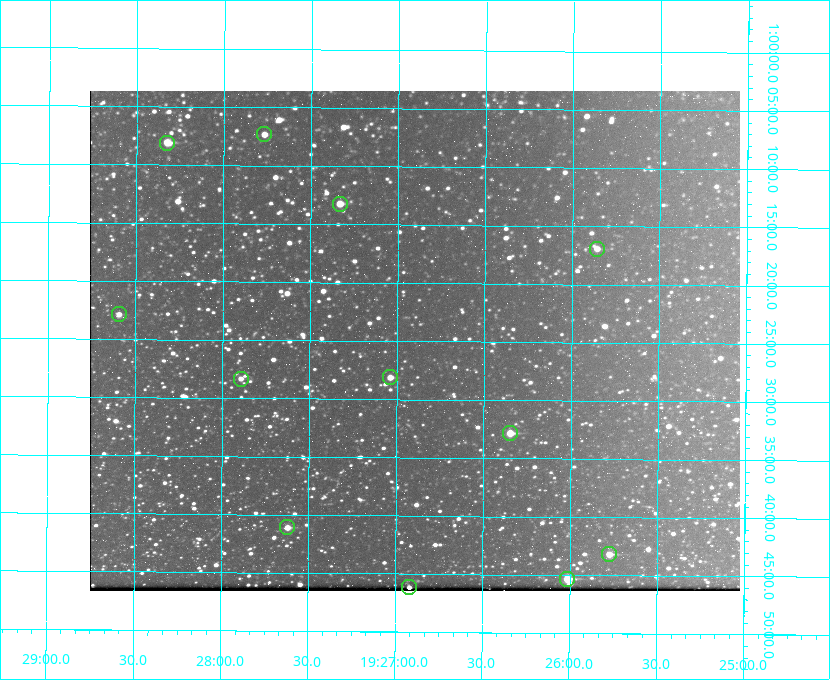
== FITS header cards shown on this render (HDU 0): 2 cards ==
NAXIS1  =                  650 / Width of table row in bytes
NAXIS2  =                  500 / Number of rows in table

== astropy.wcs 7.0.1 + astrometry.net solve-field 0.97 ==
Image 650 x 500 px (HDU 0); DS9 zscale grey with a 90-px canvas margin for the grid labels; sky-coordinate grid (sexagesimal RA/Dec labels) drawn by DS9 from the SOLVED WCS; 12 Tycho-2 reference stars matched to detected sources circled (green)
Header WCS: none
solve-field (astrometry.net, Tycho-2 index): SOLVED blind (the file carries no WCS)
Solved WCS: RA---TAN-SIP/DEC--TAN-SIP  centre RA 19:26:54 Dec +01:25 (291.72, +1.42 deg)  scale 5.16 arcsec/px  FOV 55.9' x 43.0'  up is +180 deg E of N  parity flipped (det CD > 0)
(file carries no celestial WCS; the grid is the blind solution)
Tycho-2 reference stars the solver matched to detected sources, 12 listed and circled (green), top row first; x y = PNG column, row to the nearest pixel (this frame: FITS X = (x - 90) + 1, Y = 500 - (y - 91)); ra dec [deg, ICRS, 3 dp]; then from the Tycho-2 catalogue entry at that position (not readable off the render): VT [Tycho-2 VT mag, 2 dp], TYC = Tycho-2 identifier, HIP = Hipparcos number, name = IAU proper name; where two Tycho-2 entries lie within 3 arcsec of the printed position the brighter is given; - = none
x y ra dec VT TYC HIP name
264 134 291.942 +1.122 10.76 465-1161-1 - -
167 143 292.081 +1.135 10.24 465-979-1 - -
340 204 291.833 +1.221 9.77 465-1968-1 - -
597 249 291.465 +1.282 11.06 465-140-1 - -
119 314 292.148 +1.381 10.77 465-611-1 - -
390 377 291.759 +1.468 10.00 465-530-1 - -
241 379 291.973 +1.472 10.69 465-577-1 - -
510 433 291.587 +1.547 9.51 465-596-1 - -
287 527 291.905 +1.685 9.70 465-808-1 - -
609 554 291.444 +1.720 9.41 465-672-1 - -
567 579 291.503 +1.755 8.74 465-340-1 - -
409 587 291.730 +1.770 10.18 465-55-1 - -